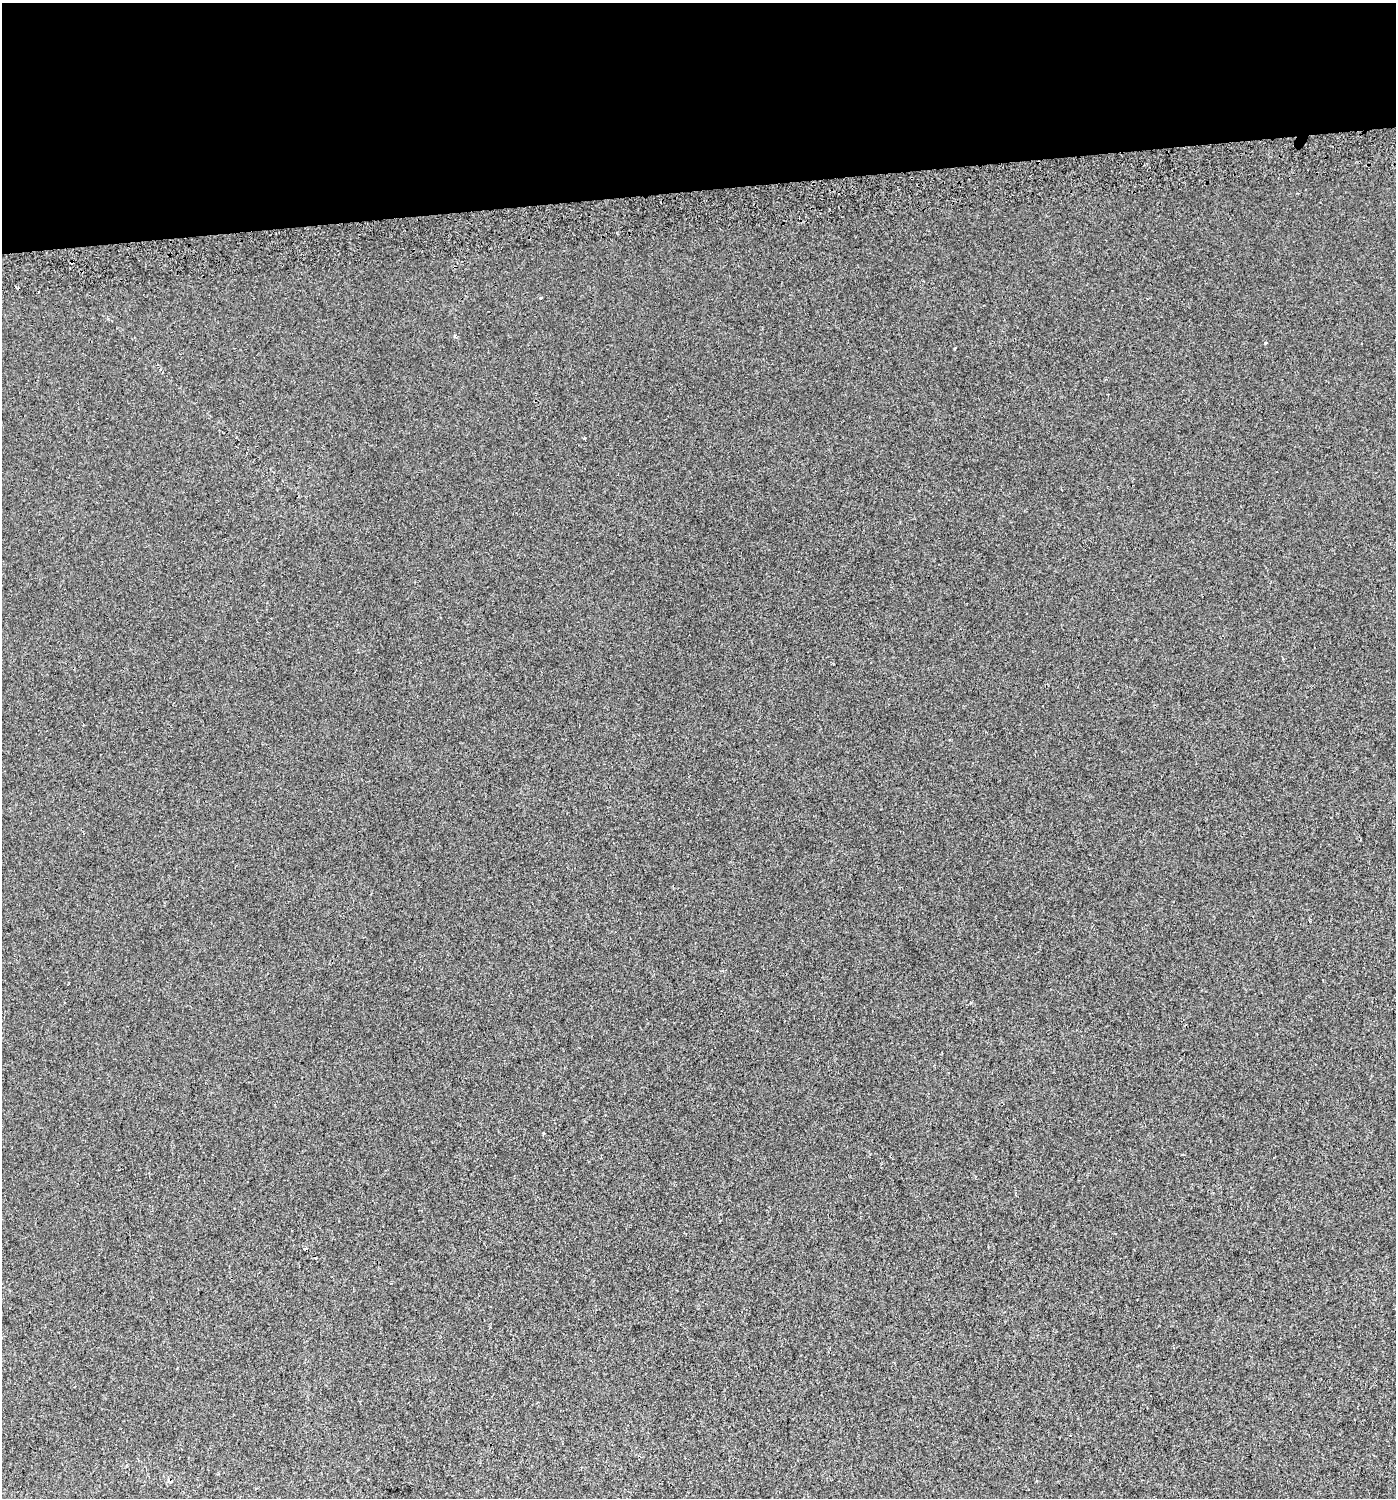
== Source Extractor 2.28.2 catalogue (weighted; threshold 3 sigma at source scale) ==
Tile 2 of 3 x 3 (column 2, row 1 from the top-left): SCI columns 1440-2833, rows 3034-4529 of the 4231 x 4570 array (HDU 1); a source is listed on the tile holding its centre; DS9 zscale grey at full resolution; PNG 1398 x 1500 px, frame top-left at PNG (2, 3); no overlay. Shown black and unused: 13% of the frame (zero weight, under 2 of 3 exposures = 2% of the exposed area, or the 3 px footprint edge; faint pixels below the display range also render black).
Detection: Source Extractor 2.28.2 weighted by HDU 2 'WHT'; one run over the whole footprint, this tile lists its part. Background 0.0025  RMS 0.0072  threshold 0.0325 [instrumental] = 3 sigma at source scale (4.5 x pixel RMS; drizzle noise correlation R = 1.50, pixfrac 1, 0.0396/0.0396 arcsec/px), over >= 5 px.
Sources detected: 7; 3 cosmic-ray / hot-pixel residue — not listed; the other 4 listed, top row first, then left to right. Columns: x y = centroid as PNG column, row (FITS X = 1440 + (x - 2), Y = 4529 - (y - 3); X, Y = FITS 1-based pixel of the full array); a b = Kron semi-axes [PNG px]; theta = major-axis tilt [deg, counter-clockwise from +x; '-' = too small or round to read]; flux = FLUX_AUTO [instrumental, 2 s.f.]
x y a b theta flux
1266 343 4 2 - 0.62
955 348 3 2 - 0.85
584 438 3 3 - 1.2
306 1248 3 3 - 2.1